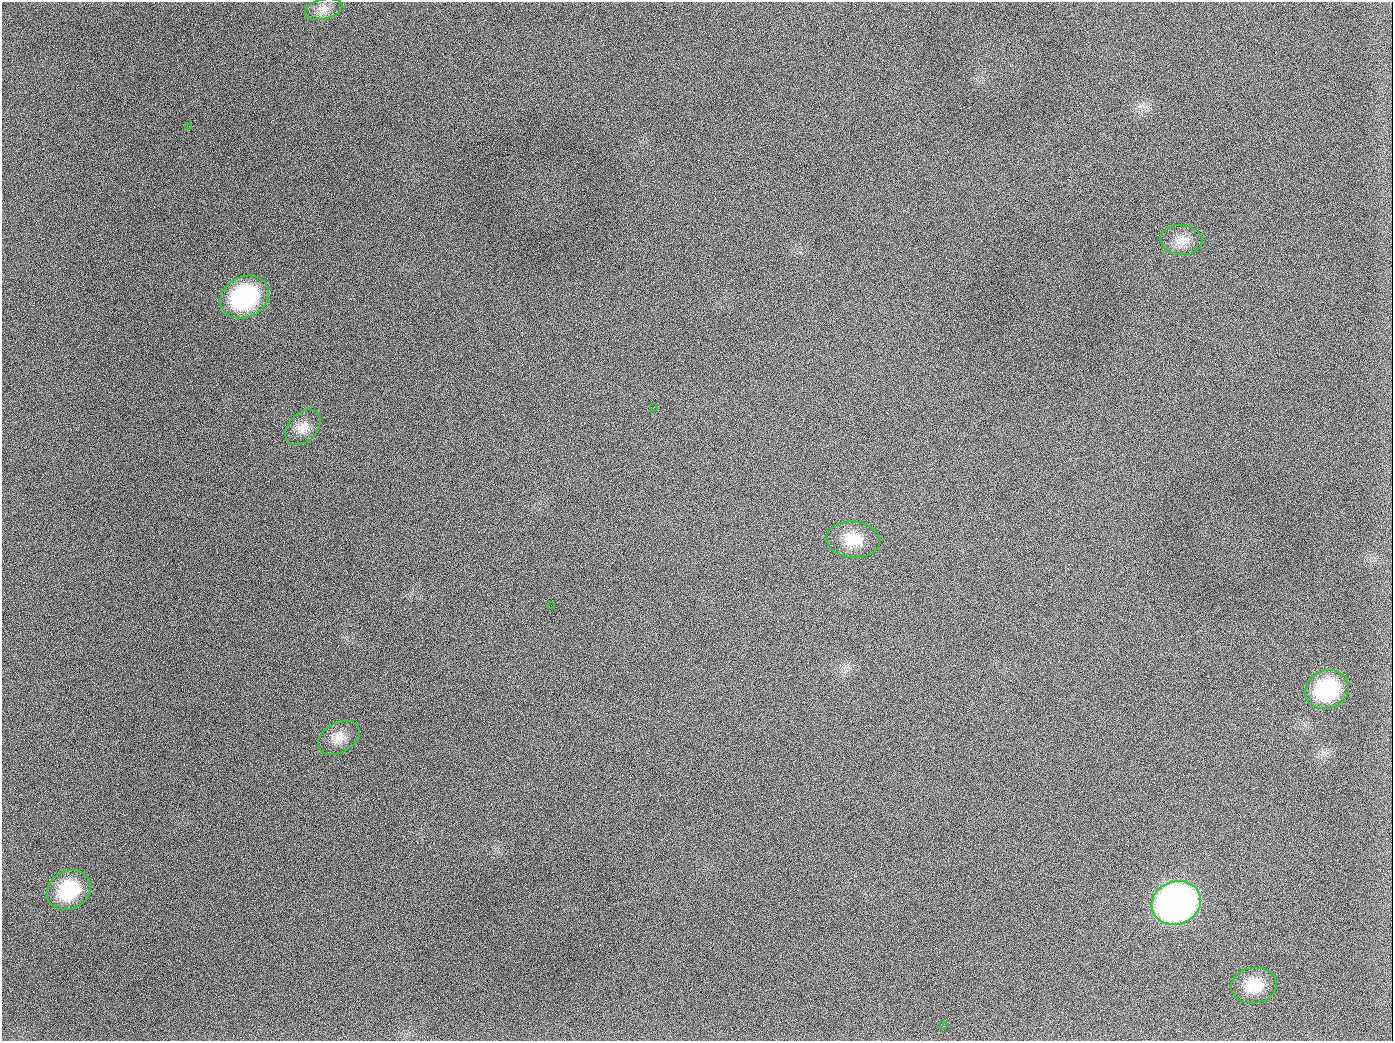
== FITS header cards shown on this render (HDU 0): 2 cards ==
NAXIS1  =                 1391
NAXIS2  =                 1039

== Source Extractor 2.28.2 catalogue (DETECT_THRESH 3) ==
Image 1391 x 1039 px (HDU 0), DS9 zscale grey, 1 PNG px = 1 image px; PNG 1395 x 1043 px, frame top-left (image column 1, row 1039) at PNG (2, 2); each listed source drawn as its Kron ellipse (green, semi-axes under 4 px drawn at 4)
Background 2010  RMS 82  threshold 245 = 3 sigma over >= 5 px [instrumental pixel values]
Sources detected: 14; all 14 listed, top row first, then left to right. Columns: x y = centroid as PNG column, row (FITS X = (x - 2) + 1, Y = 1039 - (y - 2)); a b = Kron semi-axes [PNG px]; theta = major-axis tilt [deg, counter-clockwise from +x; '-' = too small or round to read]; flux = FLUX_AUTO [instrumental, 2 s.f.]
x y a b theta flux
324 9 19 10 13 5.3e+04
189 126 2 2 - 5.9e+03
1181 240 21 15 -4 7.9e+04
245 297 25 20 27 6.9e+05
654 407 2 2 - 3.8e+03
303 427 21 14 45 7.4e+04
853 540 27 18 -5 1.4e+05
551 605 2 2 - 2.1e+03
1327 690 22 19 24 4.1e+05
339 738 22 15 29 7.6e+04
69 890 23 19 29 3.2e+05
1176 903 25 21 20 3.1e+06
1254 985 23 18 8 1.4e+05
944 1026 3 2 - 4.2e+03